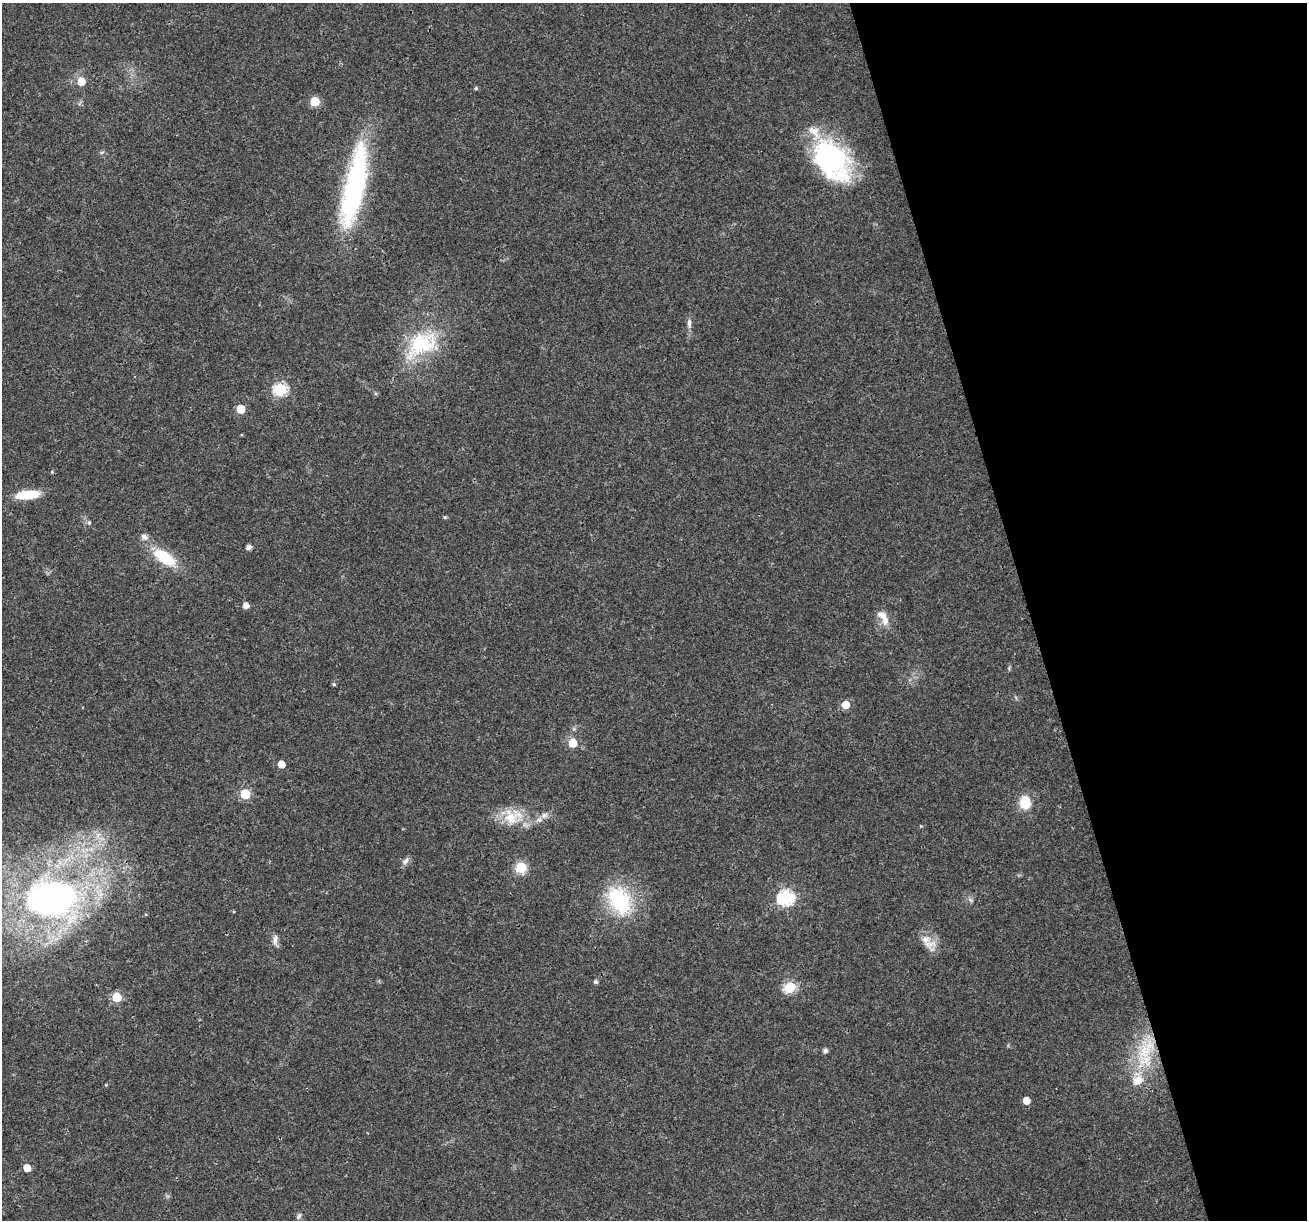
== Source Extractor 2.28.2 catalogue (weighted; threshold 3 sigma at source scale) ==
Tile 12 of 4 x 4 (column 4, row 3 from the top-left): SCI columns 3916-5220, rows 1321-2538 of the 5220 x 5027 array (HDU 1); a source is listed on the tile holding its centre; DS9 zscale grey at full resolution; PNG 1309 x 1222 px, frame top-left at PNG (2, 3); no overlay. Shown black and unused: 21% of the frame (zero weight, under 3 of 4 exposures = <1% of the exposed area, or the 3 px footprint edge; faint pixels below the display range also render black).
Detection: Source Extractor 2.28.2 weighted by HDU 2 'WHT'; one run over the whole footprint, this tile lists its part. Background 0.0215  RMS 0.003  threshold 0.0133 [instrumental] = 3 sigma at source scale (4.5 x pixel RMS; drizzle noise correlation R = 1.50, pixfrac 1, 0.0396/0.0396 arcsec/px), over >= 5 px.
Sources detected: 51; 6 inside a brighter listed object's ellipse — not listed separately; the other 45 listed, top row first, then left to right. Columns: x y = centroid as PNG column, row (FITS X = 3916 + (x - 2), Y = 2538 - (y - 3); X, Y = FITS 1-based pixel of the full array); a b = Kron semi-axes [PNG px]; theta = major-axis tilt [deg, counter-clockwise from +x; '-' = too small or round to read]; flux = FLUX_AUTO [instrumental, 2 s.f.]
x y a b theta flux
81 81 6 6 - 5.6
476 88 5 4 - 0.47
315 101 6 5 - 12
102 152 6 4 19 0.41
830 157 42 34 -37 43
354 187 93 20 78 57
689 323 13 5 -88 1.3
421 344 46 30 29 21
280 389 6 6 - 37
241 409 5 5 - 8.4
52 472 4 3 - 0.27
28 495 27 9 6 8
445 517 5 4 - 0.41
89 523 6 6 - 0.62
144 537 7 7 - 1.5
249 547 5 4 - 1.4
164 557 30 13 -34 12
246 605 5 5 - 2.1
883 617 24 10 -58 3.5
334 684 5 4 - 0.4
846 704 6 6 - 5.4
573 743 6 5 - 8
281 764 5 5 - 4
245 794 6 6 - 14
1025 802 15 11 -82 6.5
544 815 9 8 - 1.3
510 817 27 21 -47 8.3
921 826 4 4 - 0.23
405 861 12 7 42 1.2
521 867 6 6 - 21
52 898 56 39 -2 120
786 898 7 7 - 58
619 900 43 28 -60 21
971 900 7 5 -32 0.63
926 939 14 11 -19 3
275 940 15 7 80 1.5
595 982 5 4 - 0.69
790 987 6 6 - 26
116 997 6 5 - 13
825 1051 5 5 - 1
1145 1051 34 20 73 15
106 1085 4 3 - 0.24
1026 1100 5 5 - 3.7
27 1168 5 5 - 4.3
299 1216 9 6 57 0.81